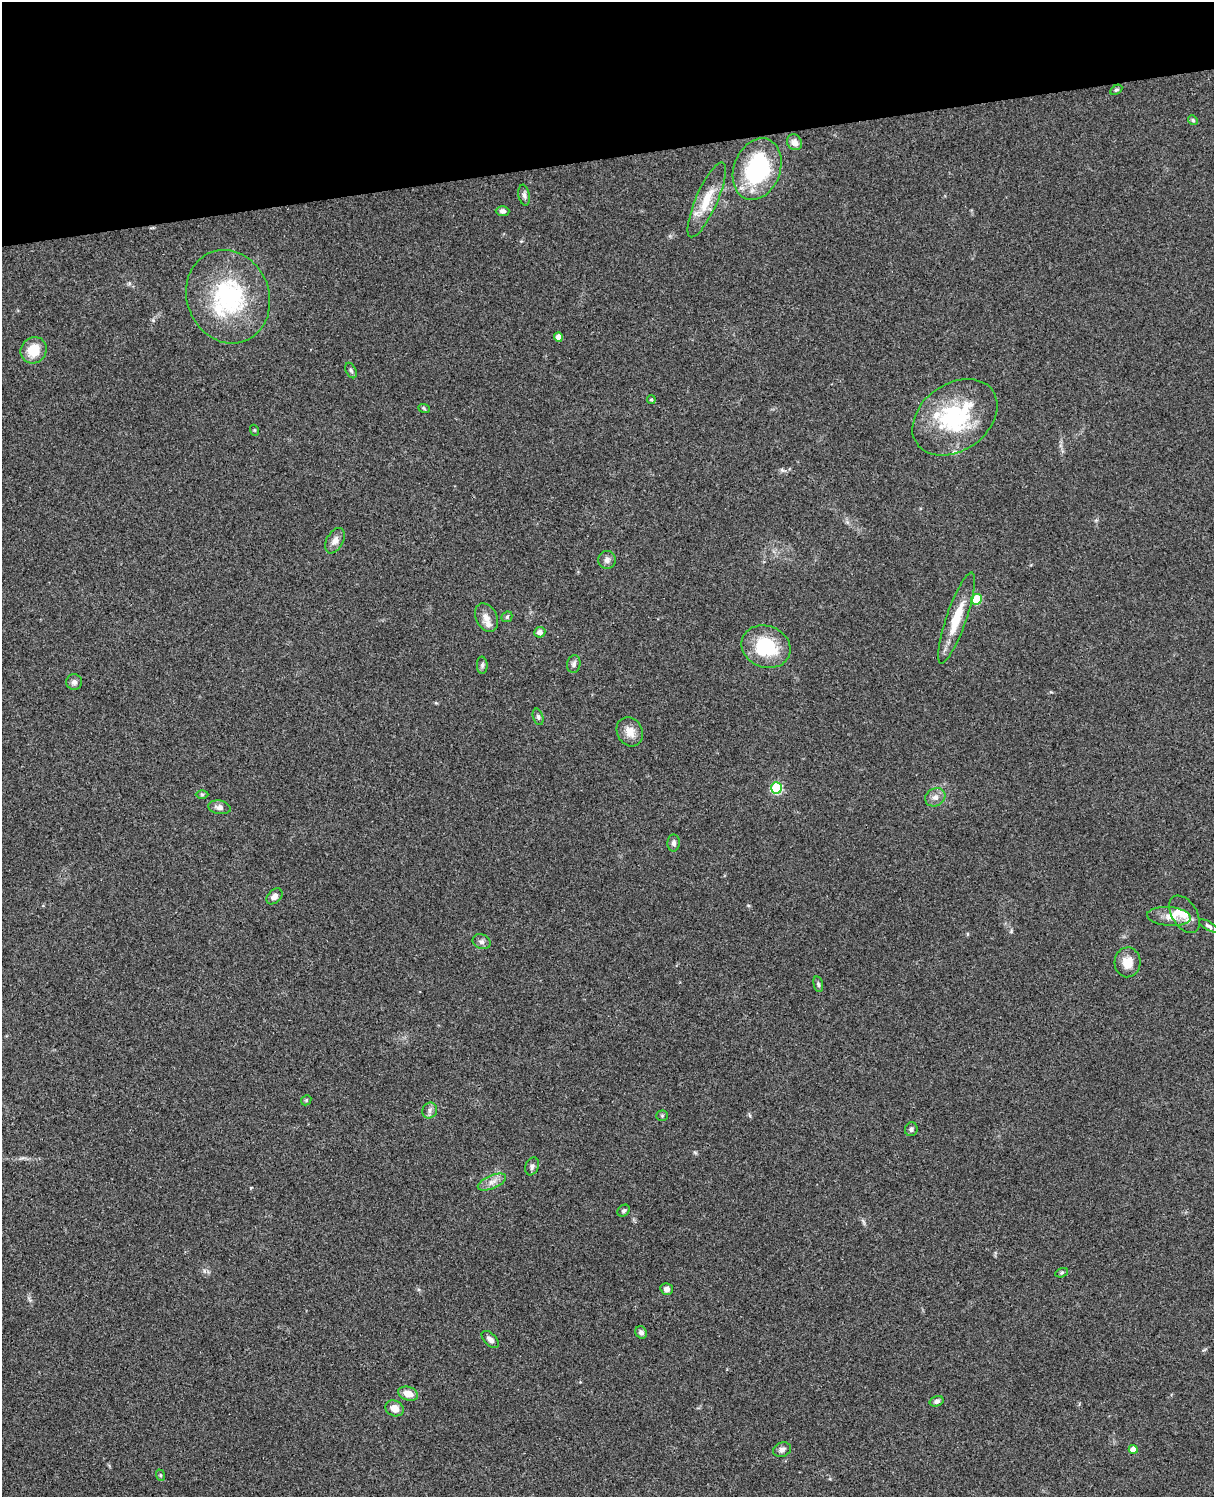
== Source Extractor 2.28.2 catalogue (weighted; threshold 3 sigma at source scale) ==
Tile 3 of 4 x 3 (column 3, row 1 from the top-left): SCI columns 2545-3756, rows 3269-4763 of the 5087 x 4928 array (HDU 1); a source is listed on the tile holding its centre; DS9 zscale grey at full resolution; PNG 1216 x 1499 px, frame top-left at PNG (2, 2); each listed source drawn as its Kron ellipse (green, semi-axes under 4 px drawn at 4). Shown black and unused: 10% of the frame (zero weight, under 3 of 4 exposures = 6% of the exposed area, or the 3 px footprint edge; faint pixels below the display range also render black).
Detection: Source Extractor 2.28.2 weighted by HDU 2 'WHT'; one run over the whole footprint, this tile lists its part. Background 0.0981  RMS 0.0063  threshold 0.0282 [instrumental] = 3 sigma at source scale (4.5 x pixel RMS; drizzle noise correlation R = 1.50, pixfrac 1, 0.05/0.05 arcsec/px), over >= 5 px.
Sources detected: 61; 4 inside a brighter listed object's ellipse — not listed separately; the other 57 listed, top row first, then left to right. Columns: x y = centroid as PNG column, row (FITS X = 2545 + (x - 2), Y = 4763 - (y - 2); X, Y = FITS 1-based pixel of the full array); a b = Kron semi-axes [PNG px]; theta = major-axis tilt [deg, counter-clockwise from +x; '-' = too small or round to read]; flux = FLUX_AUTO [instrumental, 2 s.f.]
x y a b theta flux
1116 90 7 4 29 0.99
1193 120 5 4 - 0.88
795 142 8 7 - 3.8
757 169 32 23 69 61
524 195 10 5 -79 1.7
707 200 41 11 66 16
503 211 7 5 -1 1.8
228 297 47 41 -69 67
558 337 4 4 - 4.9
34 350 14 12 48 14
351 370 8 5 -63 1.2
651 400 4 4 - 0.87
424 408 6 3 -21 0.81
955 417 46 33 35 62
254 430 5 3 - 0.62
335 541 14 8 62 4
607 560 9 8 - 2.5
977 599 5 5 - 24
507 617 6 5 - 0.95
486 618 15 10 -62 5.6
956 618 48 10 71 18
540 632 5 5 - 2.7
766 647 25 20 -22 33
574 664 9 6 80 1.9
482 665 8 5 -88 1.5
74 682 8 8 - 2.2
538 717 8 5 -74 1.3
630 732 15 12 -64 6.5
776 788 5 5 - 43
202 794 6 4 0 0.78
935 797 10 8 28 3.4
219 807 11 6 -10 2.8
674 843 8 6 88 1.7
274 896 9 6 44 3.1
1185 914 20 12 -58 7.4
1169 916 22 9 -4 6.7
1209 926 11 4 -30 1.5
481 942 9 7 -23 2
1128 962 15 13 86 8
818 984 8 4 -76 1.1
306 1100 5 4 - 0.82
430 1110 8 7 - 2.3
662 1116 5 5 - 0.88
911 1129 7 6 - 1.6
532 1166 9 6 68 1.9
492 1182 15 6 24 4.2
624 1211 7 5 43 1.2
1062 1273 6 4 21 0.89
667 1289 6 5 - 2.7
641 1332 6 5 - 2.2
490 1340 11 6 -45 2.8
408 1394 10 7 -18 6.2
937 1401 7 5 16 1.9
394 1408 9 7 -27 5.2
1133 1449 4 4 - 5.8
782 1450 9 7 19 2.3
160 1475 6 3 -71 0.75